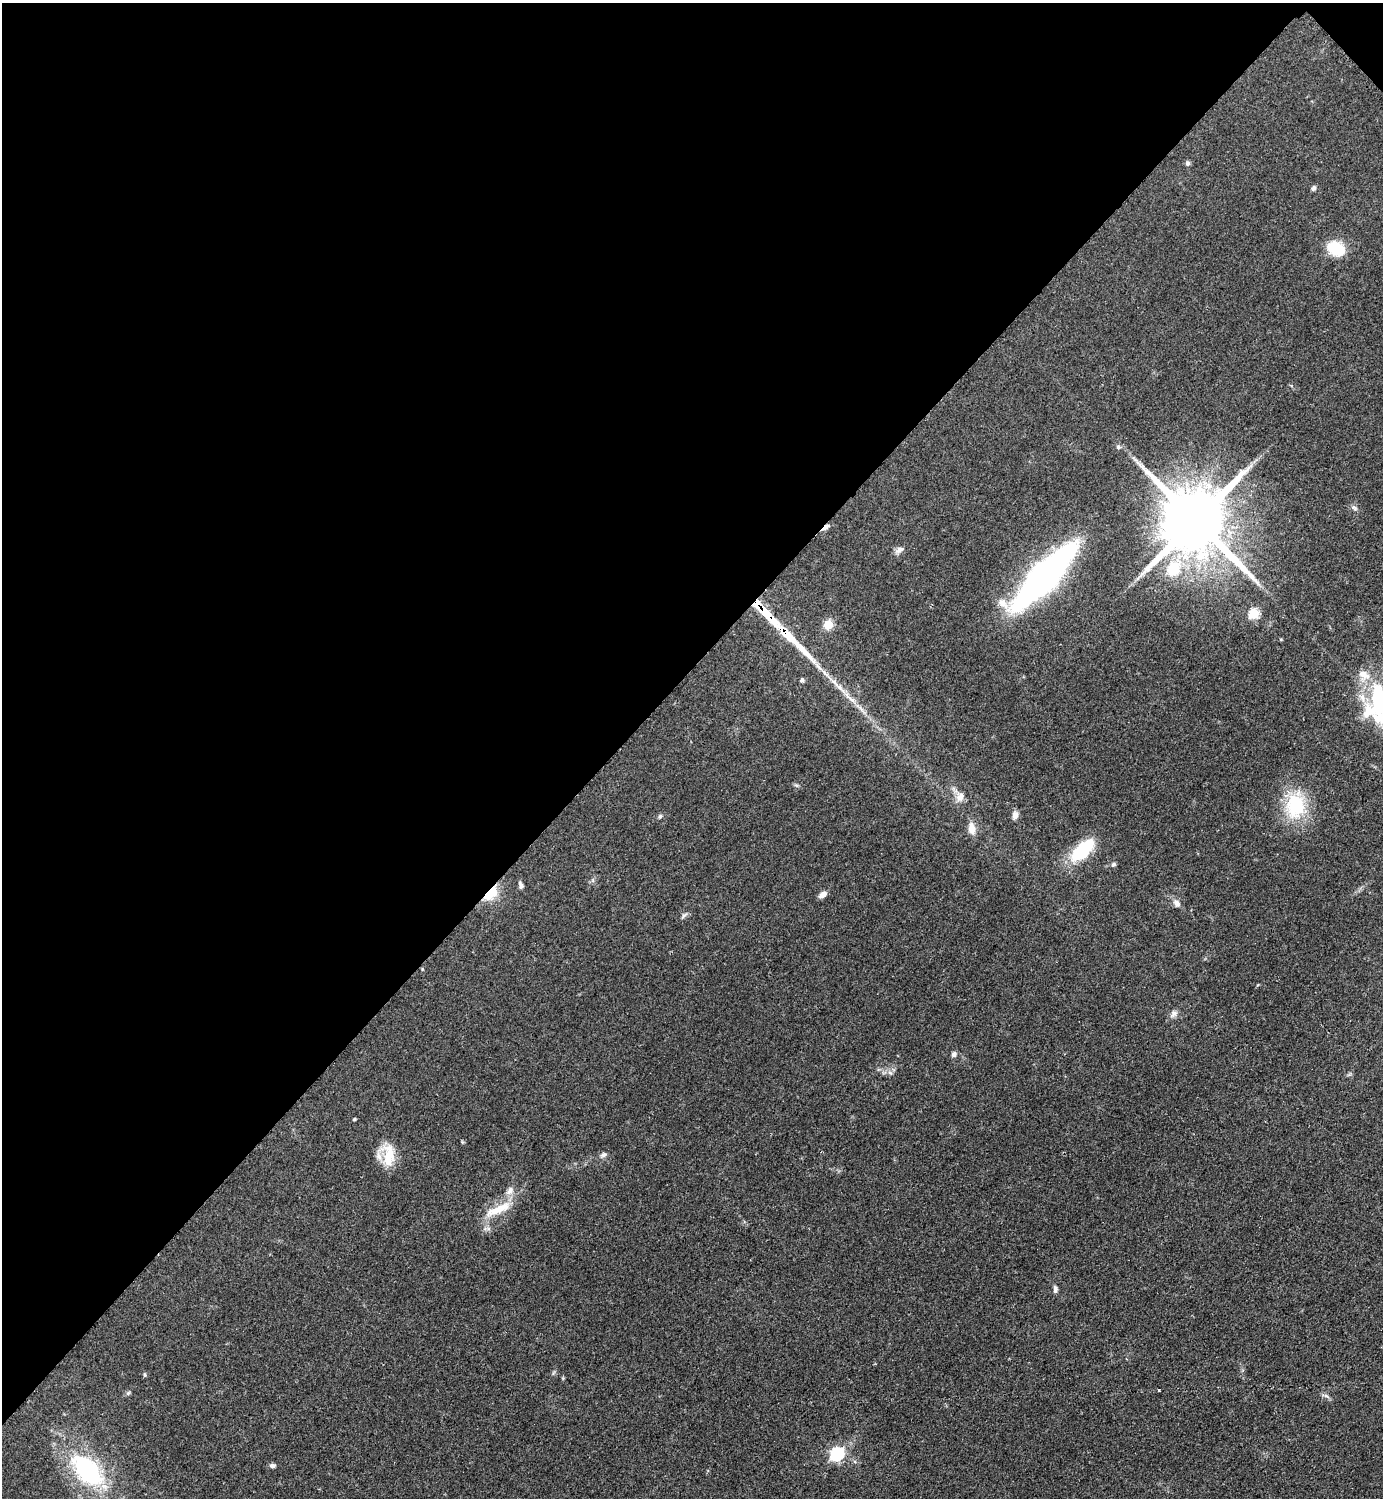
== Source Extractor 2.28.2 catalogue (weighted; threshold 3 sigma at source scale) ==
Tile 2 of 4 x 4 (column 2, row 1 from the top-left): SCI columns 1695-3075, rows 4494-5989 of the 6005 x 6005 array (HDU 1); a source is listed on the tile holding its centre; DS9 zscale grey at full resolution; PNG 1385 x 1500 px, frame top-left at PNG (2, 3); no overlay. Shown black and unused: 45% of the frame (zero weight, under 2 of 3 exposures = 1% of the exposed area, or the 3 px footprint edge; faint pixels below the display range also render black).
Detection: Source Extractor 2.28.2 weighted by HDU 2 'WHT'; one run over the whole footprint, this tile lists its part. Background 0.0797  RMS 0.0079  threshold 0.0354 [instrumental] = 3 sigma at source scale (4.5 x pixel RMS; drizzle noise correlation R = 1.50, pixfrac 1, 0.05/0.05 arcsec/px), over >= 5 px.
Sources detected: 51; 1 inside a brighter object's white glare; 1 long thin detection or spike segment (spike, bleed or trail) — not listed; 5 inside a brighter listed object's ellipse — not listed separately; the other 44 listed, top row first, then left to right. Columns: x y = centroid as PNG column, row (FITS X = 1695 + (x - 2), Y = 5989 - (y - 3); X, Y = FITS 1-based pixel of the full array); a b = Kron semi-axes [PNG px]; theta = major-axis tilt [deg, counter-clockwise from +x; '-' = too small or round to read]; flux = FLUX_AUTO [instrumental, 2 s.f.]
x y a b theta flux
1187 163 6 6 - 1.6
1314 188 6 5 - 2
1336 248 21 15 -28 25
1118 447 6 5 - 1.6
1354 507 9 5 -40 2.1
1195 520 20 17 -47 9400
826 527 11 5 44 3.3
899 550 13 7 29 3.6
1173 569 19 15 59 28
1044 577 50 14 47 500
1002 603 17 9 -43 8.3
766 613 24 11 -51 17
1254 614 5 5 - 56
828 625 5 5 - 30
802 680 5 5 - 1.7
840 688 19 6 -44 6.9
1380 703 58 24 -76 97
796 785 7 4 -19 1.3
960 797 15 10 83 6.6
1295 806 34 25 89 44
1015 815 11 7 75 3.4
660 816 7 5 63 1.4
972 828 16 9 -83 7.2
1082 850 26 12 42 47
1113 865 6 5 - 1.6
521 885 8 5 -73 2.4
491 893 19 10 46 20
823 894 10 6 35 4.4
1177 903 10 8 -54 4
684 915 11 4 44 1.9
1174 1014 11 7 46 3.3
954 1054 7 6 - 2.6
354 1119 3 3 - 1.1
603 1155 10 6 27 2.4
388 1156 29 16 -83 21
510 1191 14 8 67 5.2
498 1209 38 10 25 19
1055 1289 9 5 -85 2.6
1159 1390 3 3 - 1.7
128 1393 6 5 - 1.3
1326 1396 10 4 -33 2.1
836 1454 6 6 - 130
272 1466 7 5 -1 2.3
87 1470 47 27 -48 92
Overlapping masked pixels (flux is a lower limit): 3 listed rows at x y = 826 527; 766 613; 491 893
Isophote crosses this tile's border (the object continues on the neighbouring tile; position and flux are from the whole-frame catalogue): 1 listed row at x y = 1380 703
Unlisted compact peaks at least as high as the median listed source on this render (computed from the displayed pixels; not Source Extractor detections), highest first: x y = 145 1375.